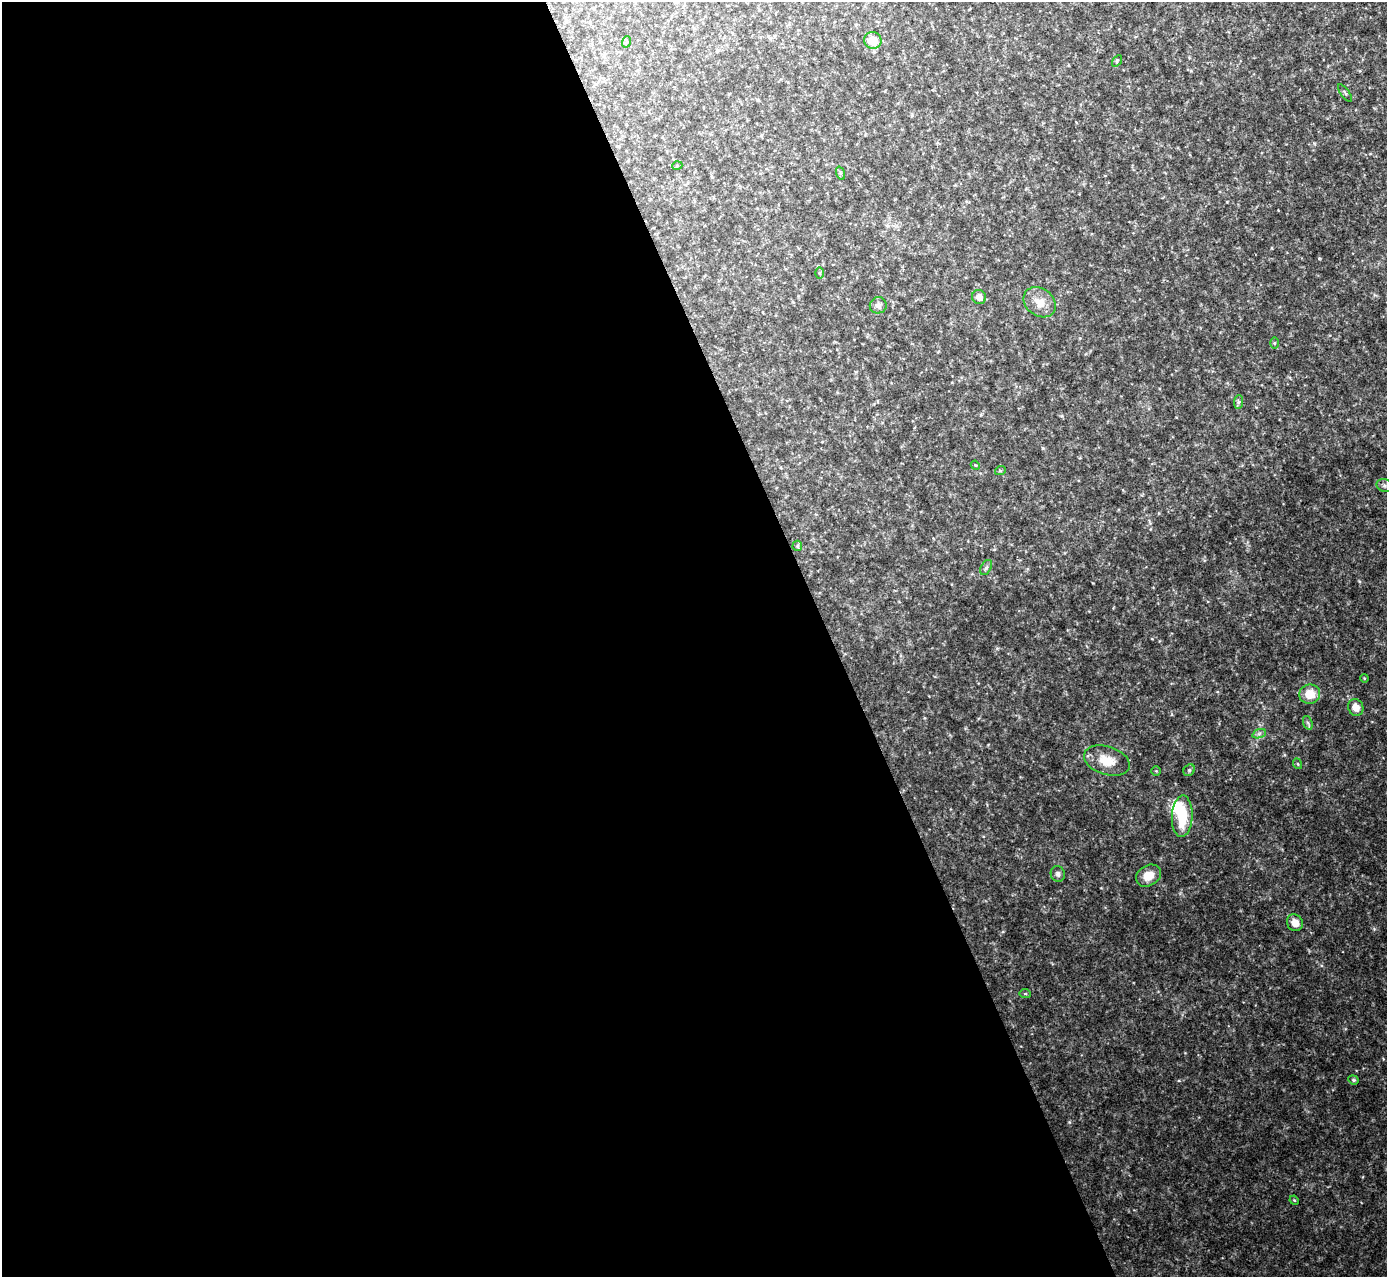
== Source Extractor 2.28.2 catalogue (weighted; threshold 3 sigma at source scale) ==
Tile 9 of 4 x 4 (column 1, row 3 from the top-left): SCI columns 1-1385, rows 1426-2700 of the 5544 x 5529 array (HDU 1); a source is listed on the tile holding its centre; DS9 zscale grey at full resolution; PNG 1389 x 1279 px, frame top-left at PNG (2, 2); each listed source drawn as its Kron ellipse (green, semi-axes under 4 px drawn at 4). Shown black and unused: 60% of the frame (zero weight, under 2 of 3 exposures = <1% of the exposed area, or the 3 px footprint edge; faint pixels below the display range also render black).
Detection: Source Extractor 2.28.2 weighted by HDU 2 'WHT'; one run over the whole footprint, this tile lists its part. Background 0.0829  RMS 0.0087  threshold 0.0391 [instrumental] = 3 sigma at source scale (4.5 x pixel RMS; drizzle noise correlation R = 1.50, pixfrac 1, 0.05/0.05 arcsec/px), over >= 5 px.
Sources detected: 34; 1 inside a brighter object's white glare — neither listed nor drawn; the other 33 listed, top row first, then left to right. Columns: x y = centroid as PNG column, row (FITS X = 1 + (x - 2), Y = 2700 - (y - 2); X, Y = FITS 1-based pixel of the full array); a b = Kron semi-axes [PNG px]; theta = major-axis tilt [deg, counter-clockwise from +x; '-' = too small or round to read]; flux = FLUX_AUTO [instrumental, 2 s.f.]
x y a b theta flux
873 41 9 8 - 14
626 42 6 4 70 1.2
1117 61 6 3 54 0.94
1345 93 10 3 -54 1.2
677 166 5 3 - 0.75
840 173 7 4 -71 1.4
820 273 6 4 90 1.1
979 297 7 6 - 6.4
1040 302 17 13 -37 12
878 305 8 8 - 3.3
1274 343 5 3 - 0.9
1239 402 7 4 89 1.9
975 465 5 3 - 0.82
1000 471 5 3 - 0.88
1384 485 8 6 -18 2.3
797 546 5 5 - 1.2
986 567 8 5 62 2
1364 678 4 3 - 0.8
1310 694 10 9 - 16
1356 707 8 7 - 9
1308 723 7 4 -71 1.9
1259 734 7 4 20 2.1
1107 761 23 14 -18 17
1298 764 5 3 - 0.8
1189 770 6 5 - 1.6
1156 771 5 4 - 1
1182 816 21 10 87 30
1058 874 8 7 - 2.8
1149 876 13 10 31 11
1295 923 9 7 -54 8.1
1025 994 5 3 - 1.1
1353 1080 5 4 - 1.3
1294 1200 5 4 - 0.87
Unlisted compact peaks at least as high as the median listed source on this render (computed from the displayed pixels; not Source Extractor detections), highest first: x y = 1374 929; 1319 258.